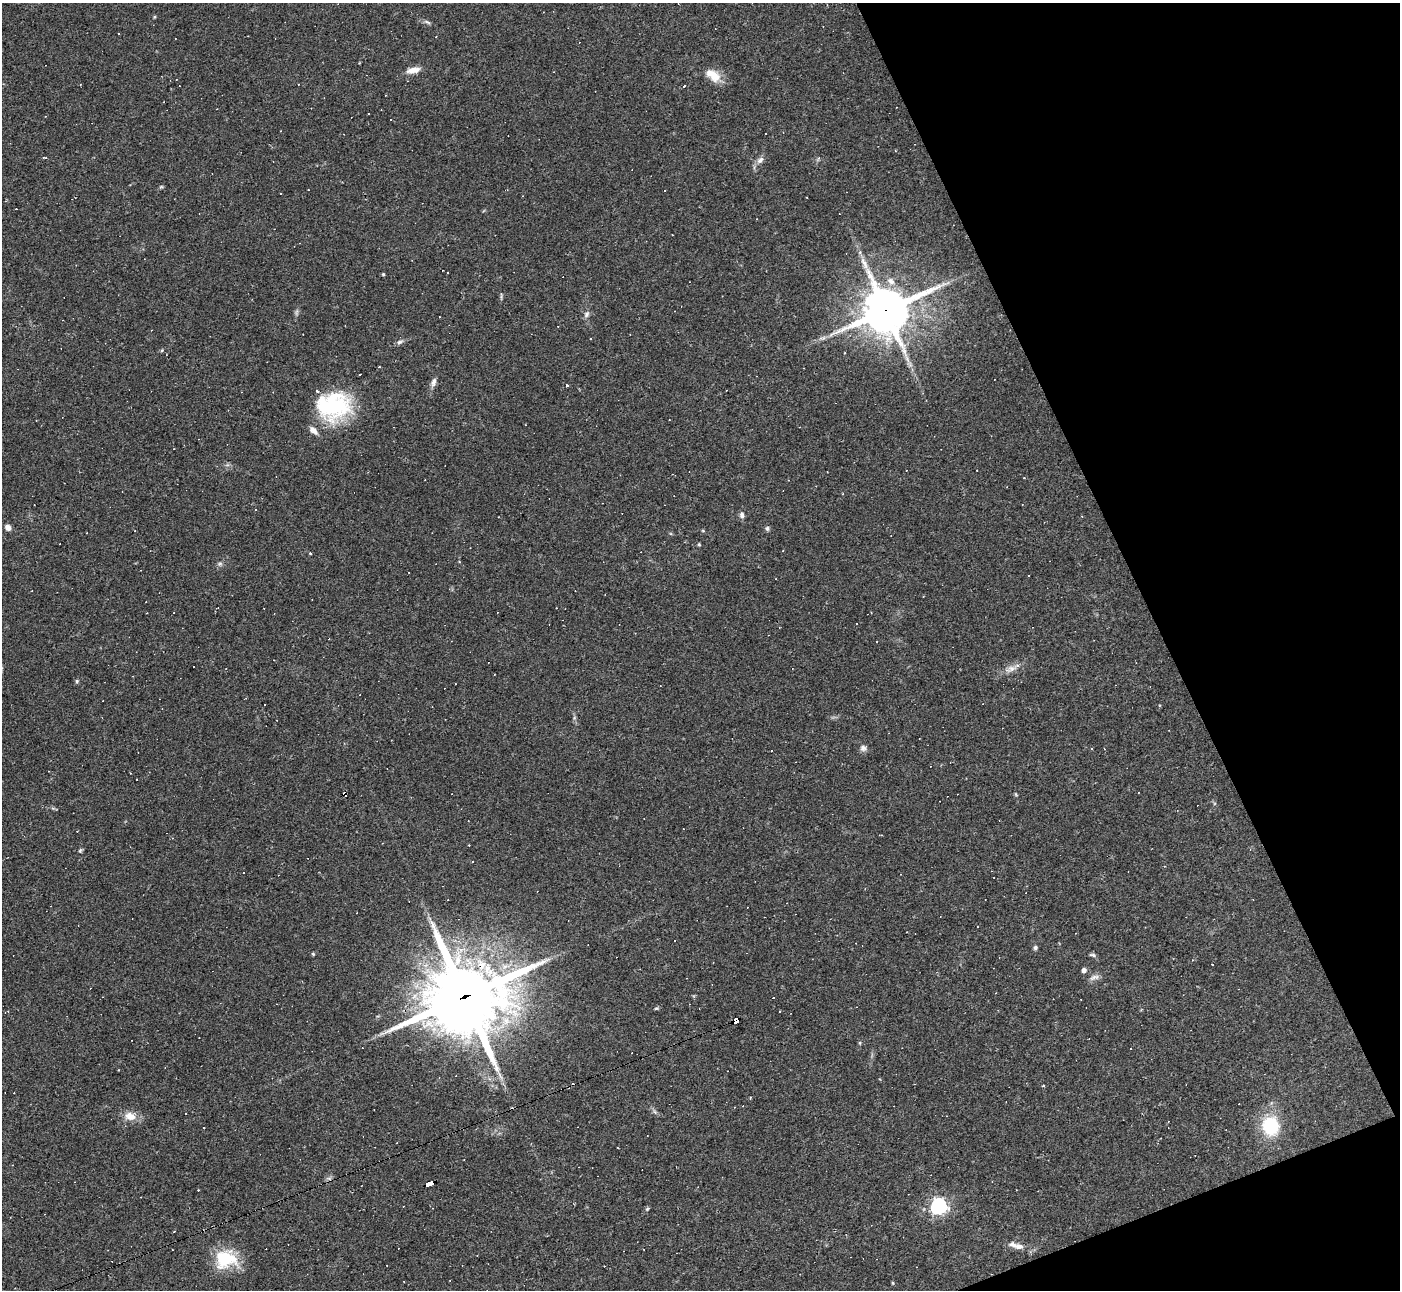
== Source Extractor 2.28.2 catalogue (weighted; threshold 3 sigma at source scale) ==
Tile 12 of 4 x 4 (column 4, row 3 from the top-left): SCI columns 4197-5594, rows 1570-2857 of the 5594 x 5585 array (HDU 1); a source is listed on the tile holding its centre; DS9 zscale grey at full resolution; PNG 1402 x 1292 px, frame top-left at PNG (2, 3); no overlay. Shown black and unused: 19% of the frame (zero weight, under 2 of 3 exposures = <1% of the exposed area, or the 3 px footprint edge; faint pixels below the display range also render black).
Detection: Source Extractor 2.28.2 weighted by HDU 2 'WHT'; one run over the whole footprint, this tile lists its part. Background 0.064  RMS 0.0055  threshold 0.0248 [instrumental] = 3 sigma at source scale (4.5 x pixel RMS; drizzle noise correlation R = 1.50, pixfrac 1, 0.05/0.05 arcsec/px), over >= 5 px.
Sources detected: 132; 1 inside a brighter object's white glare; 63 cosmic-ray / hot-pixel residue — not listed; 3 inside a brighter listed object's ellipse — not listed separately; the other 65 listed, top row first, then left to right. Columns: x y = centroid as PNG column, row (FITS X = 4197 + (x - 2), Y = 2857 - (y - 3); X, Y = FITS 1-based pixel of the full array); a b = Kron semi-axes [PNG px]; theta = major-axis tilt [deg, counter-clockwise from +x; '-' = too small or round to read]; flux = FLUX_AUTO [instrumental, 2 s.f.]
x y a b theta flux
154 17 5 3 - 0.51
427 22 10 4 -27 1.3
413 70 18 7 10 4.7
713 75 21 12 -37 8.6
684 86 3 3 - 0.6
368 114 2 2 - 0.38
45 157 7 3 -1 0.63
819 158 6 4 70 0.71
760 160 11 7 46 2.6
161 187 6 4 18 0.67
860 252 6 5 - 1.2
383 274 4 4 - 0.59
891 281 12 8 -35 4
885 310 16 15 - 2200
296 312 10 4 77 1.2
587 314 9 7 60 1.8
400 342 10 5 24 1.5
162 350 5 4 - 0.64
379 367 3 2 - 0.77
433 382 13 6 72 2.4
568 385 3 3 - 23
336 405 38 34 60 46
843 494 4 2 - 0.4
255 510 3 3 - 0.5
742 515 8 6 -87 1.8
8 528 7 5 -42 3
767 528 7 5 -76 1.1
703 531 5 3 - 0.51
699 544 4 4 - 0.6
310 553 4 3 - 0.53
459 562 3 3 - 0.45
220 564 6 6 - 1.1
857 624 3 2 - 0.54
877 642 2 2 - 0.46
274 660 2 2 - 0.27
1011 669 19 8 24 4.6
77 681 5 5 - 0.74
863 748 10 8 16 2.1
130 773 3 2 - 0.43
344 794 4 3 - 3.1
881 835 3 2 - 0.44
80 850 6 4 68 0.78
907 932 2 2 - 0.37
1035 947 5 4 - 1.4
313 954 5 4 - 0.61
1093 955 9 4 -10 1.1
1084 970 4 4 - 2.6
1094 977 15 6 17 2.6
465 997 31 26 17 4400
656 1008 6 4 2 0.69
780 1011 2 2 - 0.49
737 1021 7 4 30 120
860 1043 5 3 - 0.62
1131 1049 3 3 - 1.9
1043 1086 4 3 - 0.83
185 1113 3 2 - 0.71
130 1116 15 10 -14 6.6
1270 1126 18 16 -76 29
329 1178 7 4 18 1.2
430 1184 7 4 21 51
939 1206 7 6 - 190
647 1209 5 4 - 0.71
174 1231 3 2 - 0.33
1018 1246 14 8 -5 3.4
225 1258 27 22 26 24
Overlapping masked pixels (flux is a lower limit): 5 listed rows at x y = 885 310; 344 794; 465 997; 737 1021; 430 1184